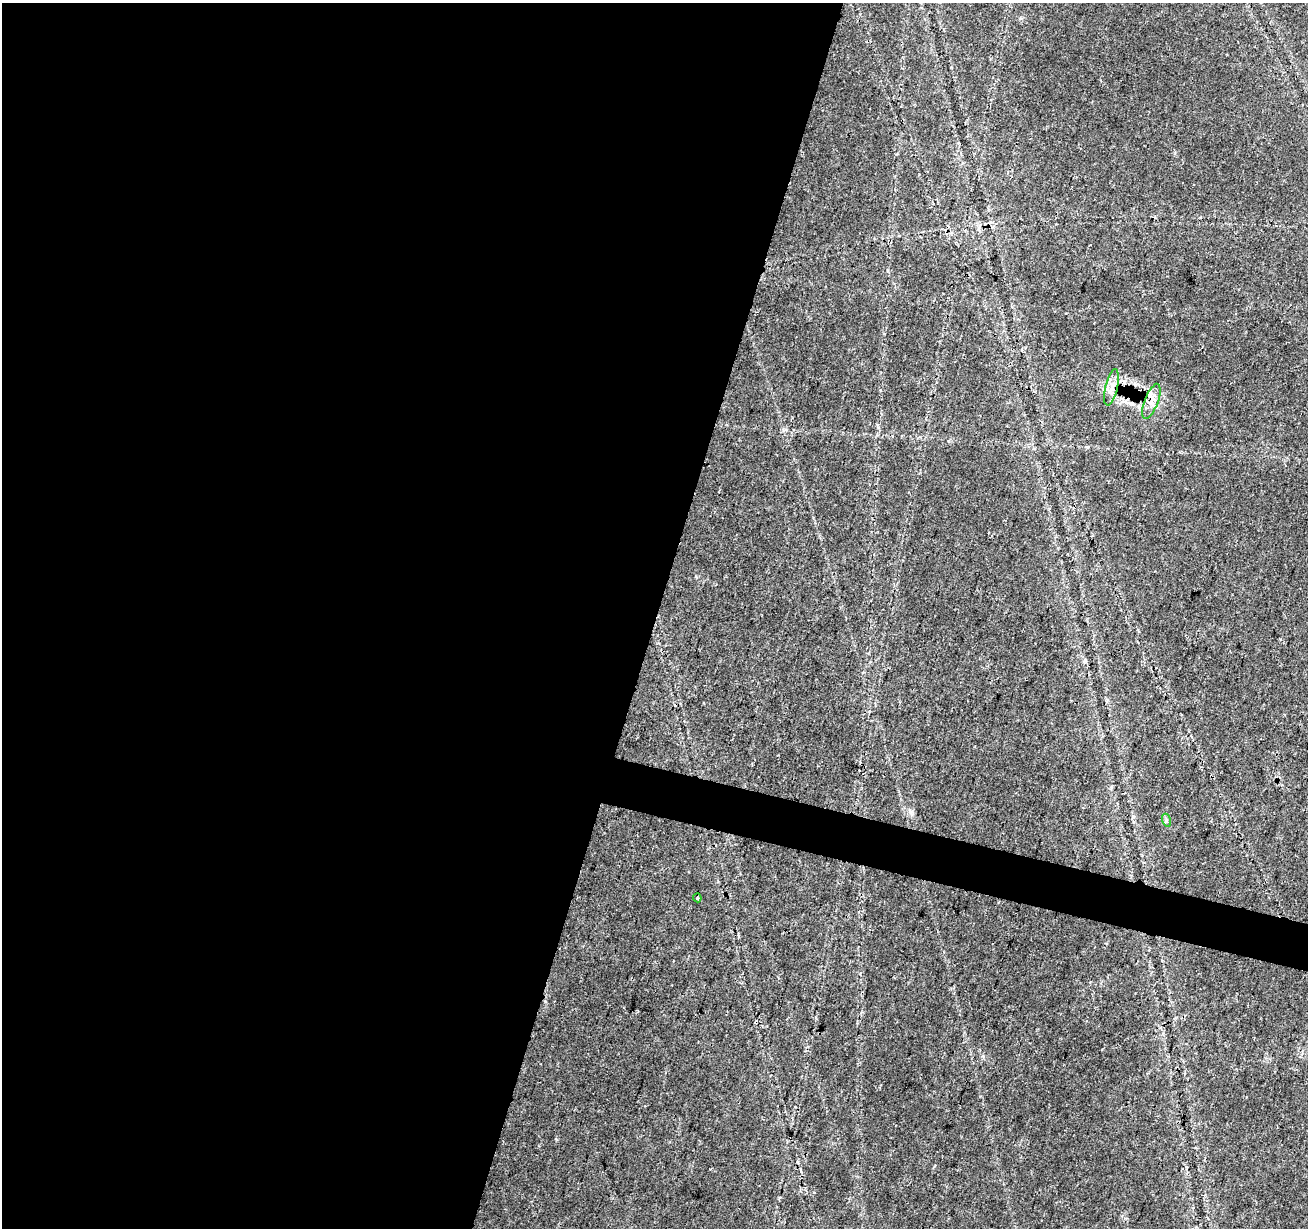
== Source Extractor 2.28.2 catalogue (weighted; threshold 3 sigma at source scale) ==
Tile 5 of 4 x 4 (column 1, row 2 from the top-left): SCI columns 10-1315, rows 2736-3961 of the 5237 x 5409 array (HDU 1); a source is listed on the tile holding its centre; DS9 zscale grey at full resolution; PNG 1310 x 1230 px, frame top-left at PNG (2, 3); each listed source drawn as its Kron ellipse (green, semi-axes under 4 px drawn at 4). Shown black and unused: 52% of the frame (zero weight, under 3 of 4 exposures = <1% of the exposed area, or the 3 px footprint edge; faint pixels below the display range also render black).
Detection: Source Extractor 2.28.2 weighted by HDU 2 'WHT'; one run over the whole footprint, this tile lists its part. Background 0.0269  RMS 0.0024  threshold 0.0107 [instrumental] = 3 sigma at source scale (4.5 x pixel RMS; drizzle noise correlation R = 1.50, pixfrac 1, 0.0396/0.0396 arcsec/px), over >= 5 px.
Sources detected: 5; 1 inside a brighter listed object's ellipse — not listed separately; the other 4 listed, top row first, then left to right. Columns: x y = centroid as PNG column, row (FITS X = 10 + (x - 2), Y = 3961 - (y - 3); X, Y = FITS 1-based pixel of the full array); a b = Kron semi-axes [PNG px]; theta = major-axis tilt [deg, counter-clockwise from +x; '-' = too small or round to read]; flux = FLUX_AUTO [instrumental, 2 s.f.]
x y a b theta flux
1111 387 18 6 76 1.8
1151 401 18 6 69 2
1166 820 6 4 -73 0.46
697 898 4 4 - 0.29
Overlapping masked pixels (flux is a lower limit): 2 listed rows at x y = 1111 387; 1151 401